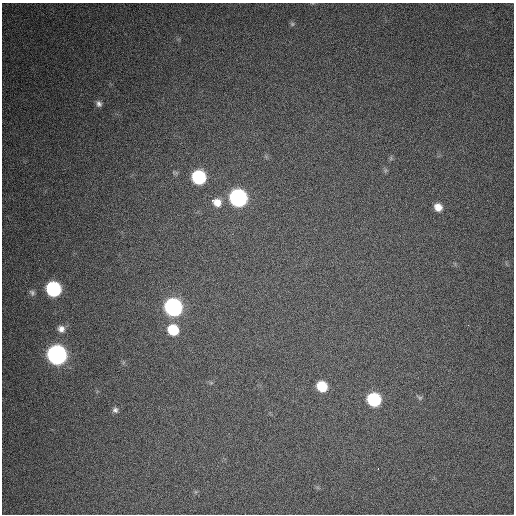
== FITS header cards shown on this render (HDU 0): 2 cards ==
NAXIS1  =                  512 / Axis length
NAXIS2  =                  512 / Axis length

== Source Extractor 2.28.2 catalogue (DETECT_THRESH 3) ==
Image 512 x 512 px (HDU 0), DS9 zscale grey, 1 PNG px = 1 image px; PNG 516 x 516 px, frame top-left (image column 1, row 512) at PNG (2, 3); no overlay
Background 668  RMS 25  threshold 75.7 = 3 sigma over >= 5 px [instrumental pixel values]
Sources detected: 19; all 19 listed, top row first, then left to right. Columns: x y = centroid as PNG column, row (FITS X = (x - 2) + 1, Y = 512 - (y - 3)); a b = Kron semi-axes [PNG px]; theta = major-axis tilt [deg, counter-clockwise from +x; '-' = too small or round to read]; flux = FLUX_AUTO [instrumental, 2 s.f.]
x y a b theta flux
292 24 6 5 - 3000
99 104 8 6 -63 5900
199 177 9 9 - 180000
238 198 10 9 - 530000
212 200 3 2 - 2900
217 202 10 8 -20 20000
438 207 8 7 - 17000
53 289 9 9 - 250000
32 293 9 7 -44 4700
173 307 10 9 - 570000
468 325 2 2 - 15000
61 329 9 9 - 11000
173 330 10 9 - 58000
57 355 10 9 - 910000
322 386 8 7 - 53000
420 398 8 6 -34 3300
374 399 9 8 - 160000
115 410 7 7 - 5400
378 468 3 2 - 3900